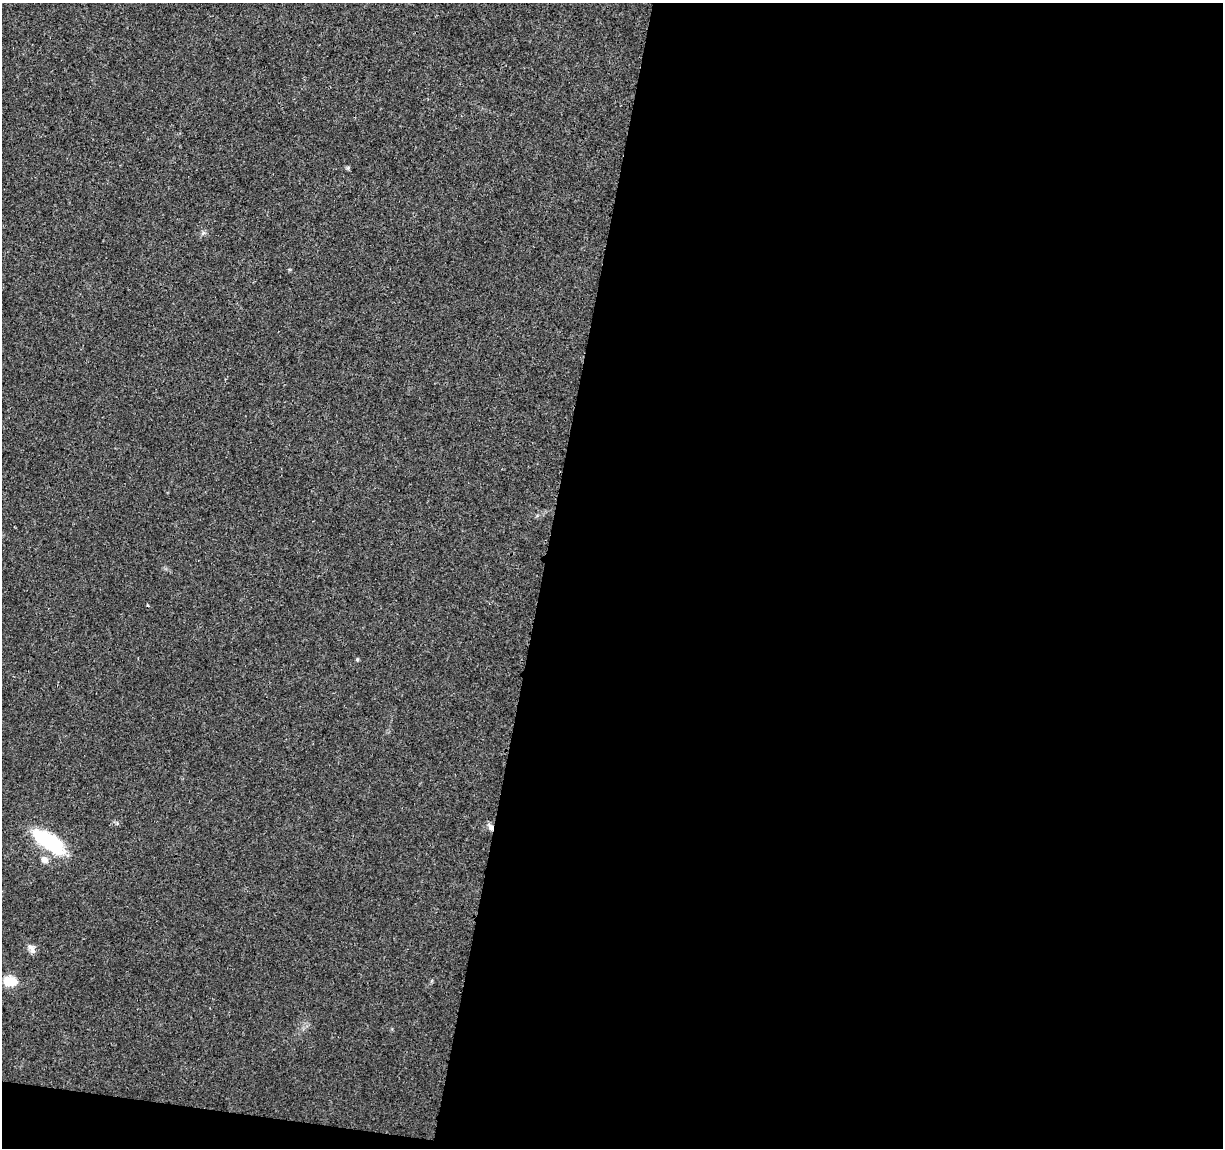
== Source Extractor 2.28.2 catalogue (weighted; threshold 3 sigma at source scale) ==
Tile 16 of 4 x 4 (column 4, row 4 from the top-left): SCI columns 3667-4887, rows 228-1373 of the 4896 x 5099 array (HDU 1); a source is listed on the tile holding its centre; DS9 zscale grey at full resolution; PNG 1225 x 1150 px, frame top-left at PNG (2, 3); no overlay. Shown black and unused: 57% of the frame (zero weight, under 3 of 4 exposures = <1% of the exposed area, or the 3 px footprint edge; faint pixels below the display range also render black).
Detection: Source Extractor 2.28.2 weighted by HDU 2 'WHT'; one run over the whole footprint, this tile lists its part. Background 0.0204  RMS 0.0029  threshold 0.0131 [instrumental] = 3 sigma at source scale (4.5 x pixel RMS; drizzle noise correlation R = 1.50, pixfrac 1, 0.0396/0.0396 arcsec/px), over >= 5 px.
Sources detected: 7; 1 cosmic-ray / hot-pixel residue — not listed; the other 6 listed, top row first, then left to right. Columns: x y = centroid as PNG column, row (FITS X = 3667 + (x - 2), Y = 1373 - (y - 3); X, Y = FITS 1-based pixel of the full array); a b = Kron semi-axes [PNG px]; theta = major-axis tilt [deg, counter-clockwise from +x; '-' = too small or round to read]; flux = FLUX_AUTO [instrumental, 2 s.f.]
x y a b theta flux
357 660 5 4 - 0.43
491 827 11 5 -58 1.1
48 841 41 16 -35 19
44 860 10 8 -34 1.5
31 949 15 7 -59 1.5
10 981 18 12 4 4.1
Overlapping masked pixels (flux is a lower limit): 1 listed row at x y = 491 827